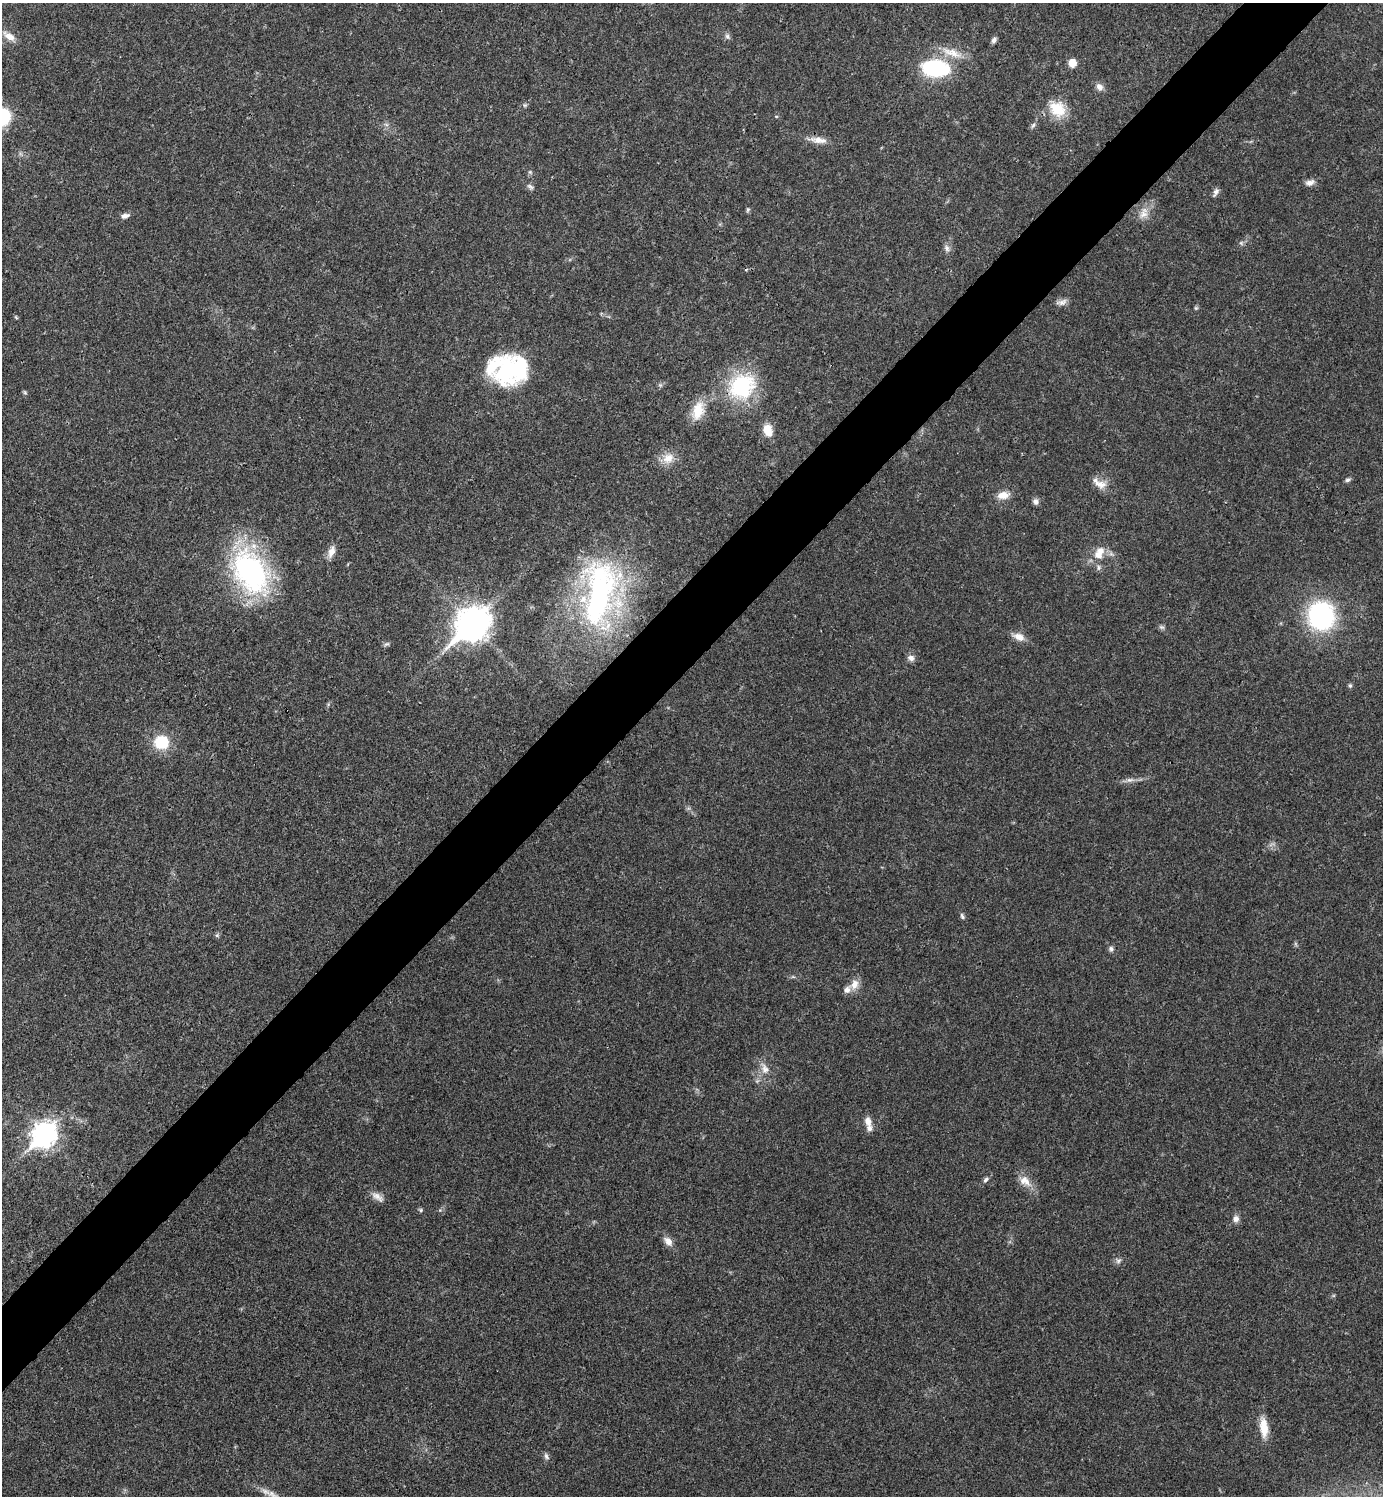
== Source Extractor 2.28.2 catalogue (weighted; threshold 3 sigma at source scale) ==
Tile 10 of 4 x 4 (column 2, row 3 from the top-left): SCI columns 1681-3061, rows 1495-2988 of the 5981 x 5981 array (HDU 1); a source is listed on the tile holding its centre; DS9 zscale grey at full resolution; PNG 1385 x 1498 px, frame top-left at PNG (2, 3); no overlay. Shown black and unused: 5% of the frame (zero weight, under 3 of 4 exposures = <1% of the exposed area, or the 3 px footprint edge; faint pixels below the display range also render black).
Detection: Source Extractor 2.28.2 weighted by HDU 2 'WHT'; one run over the whole footprint, this tile lists its part. Background 0.0205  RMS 0.0022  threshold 0.0101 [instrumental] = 3 sigma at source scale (4.5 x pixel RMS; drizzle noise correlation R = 1.50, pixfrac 1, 0.05/0.05 arcsec/px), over >= 5 px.
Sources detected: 74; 1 too faint to see at this stretch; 1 cosmic-ray / hot-pixel residue — not listed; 6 inside a brighter listed object's ellipse — not listed separately; the other 66 listed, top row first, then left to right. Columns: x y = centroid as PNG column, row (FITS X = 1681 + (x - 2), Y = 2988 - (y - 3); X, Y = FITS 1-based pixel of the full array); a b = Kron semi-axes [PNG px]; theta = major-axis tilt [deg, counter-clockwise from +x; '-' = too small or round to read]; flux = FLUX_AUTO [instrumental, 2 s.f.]
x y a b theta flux
9 36 20 9 -34 2.6
727 37 9 6 -52 0.69
994 40 7 6 - 0.73
952 53 35 10 -19 4.3
1072 63 8 7 - 2.5
936 68 21 13 -5 27
1099 87 10 9 - 1.3
525 105 6 5 - 0.38
1057 109 23 18 -42 6.3
1033 125 10 5 58 0.61
819 140 24 8 -7 2.4
530 172 7 4 -45 0.36
1310 183 13 7 16 1.3
530 187 11 7 -37 0.71
1216 192 12 6 60 0.86
748 209 6 5 - 0.39
1144 213 18 12 67 2.7
125 216 11 6 14 0.98
1241 243 7 4 -45 0.43
947 248 11 7 -75 0.91
1062 302 15 7 13 1.2
1196 308 6 5 - 0.34
16 317 5 4 - 0.27
507 371 40 23 73 16
742 386 36 31 35 19
25 392 7 5 -68 0.36
698 410 26 15 71 5
768 430 14 10 -75 3.3
668 458 17 14 20 3.2
1348 480 7 5 27 0.54
1101 484 18 12 -17 2.5
1003 495 16 10 7 2.3
1036 502 7 6 - 1
331 552 17 8 68 1.8
1098 555 14 10 -24 2.4
1099 567 8 6 -90 0.63
250 572 53 35 -57 46
600 593 86 43 81 58
1321 616 20 18 -82 44
472 624 15 11 43 310
1161 627 8 5 -26 0.52
1019 637 16 9 -20 2
386 644 9 5 24 0.49
911 658 9 8 - 1.1
1350 686 7 5 -63 0.41
161 742 17 15 -5 7.8
1130 780 14 6 6 1.1
962 916 8 5 -67 0.51
217 935 7 5 42 0.42
1111 949 7 6 - 0.65
793 977 6 4 -18 0.34
855 984 14 10 59 2.2
764 1068 19 10 -64 2.4
868 1121 13 8 -74 1.8
44 1135 11 9 46 180
986 1179 9 5 35 0.62
1025 1181 20 12 -34 2.8
378 1197 19 8 -35 1.6
421 1210 6 5 - 0.37
440 1210 5 5 - 0.31
1236 1219 9 8 - 1.1
668 1241 14 8 -49 1.7
1118 1261 10 6 45 0.7
1264 1428 26 10 -84 4
546 1456 10 6 -62 0.68
272 1494 23 8 -27 2.2
Isophote crosses this tile's border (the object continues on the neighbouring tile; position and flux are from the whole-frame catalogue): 2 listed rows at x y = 9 36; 272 1494